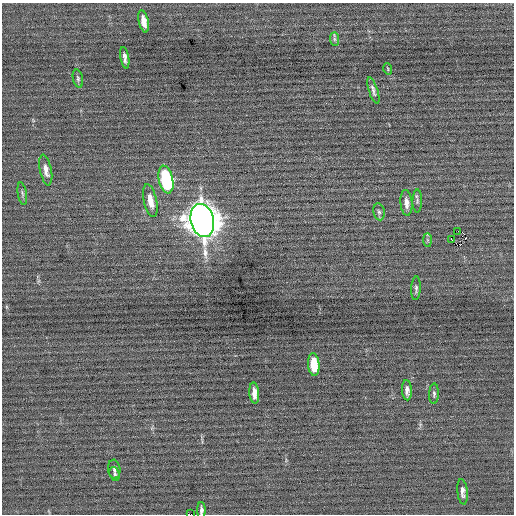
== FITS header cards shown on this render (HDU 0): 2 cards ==
NAXIS1  =                  512 / Axis length
NAXIS2  =                  512 / Axis length

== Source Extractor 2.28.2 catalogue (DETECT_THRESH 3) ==
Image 512 x 512 px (HDU 0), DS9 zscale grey, 1 PNG px = 1 image px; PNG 516 x 516 px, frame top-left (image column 1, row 512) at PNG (2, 3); each listed source drawn as its Kron ellipse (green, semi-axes under 4 px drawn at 4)
Background -0.00555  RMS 0.7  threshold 2.11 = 3 sigma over >= 5 px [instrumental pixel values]
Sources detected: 27; all 27 listed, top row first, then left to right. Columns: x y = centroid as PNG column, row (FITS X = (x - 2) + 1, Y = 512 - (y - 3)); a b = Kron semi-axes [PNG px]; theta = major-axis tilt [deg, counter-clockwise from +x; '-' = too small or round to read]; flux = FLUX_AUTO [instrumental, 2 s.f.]
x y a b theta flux
144 21 11 5 -77 500
334 39 7 4 -89 97
125 58 11 4 -80 210
388 69 6 3 -72 52
78 79 9 5 -77 100
373 91 14 4 -72 160
46 170 15 6 -78 330
166 179 14 7 -77 4500
22 193 11 4 -81 120
150 201 17 6 -78 580
417 201 11 5 89 120
406 203 13 6 -85 310
379 212 8 5 -79 130
202 220 17 11 -76 89000
458 231 2 2 - 6300
451 239 3 2 - 850
427 240 7 4 -89 71
416 288 12 4 87 120
314 364 11 5 -86 1200
407 390 10 5 -86 240
254 393 10 5 -85 370
434 394 10 5 87 110
114 469 9 6 -84 150
115 474 7 5 -70 95
463 492 13 5 -84 240
201 510 8 4 -89 150
191 514 4 2 - 1800
At the frame edge (FLAGS 8, measured only in part): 2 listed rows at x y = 201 510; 191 514